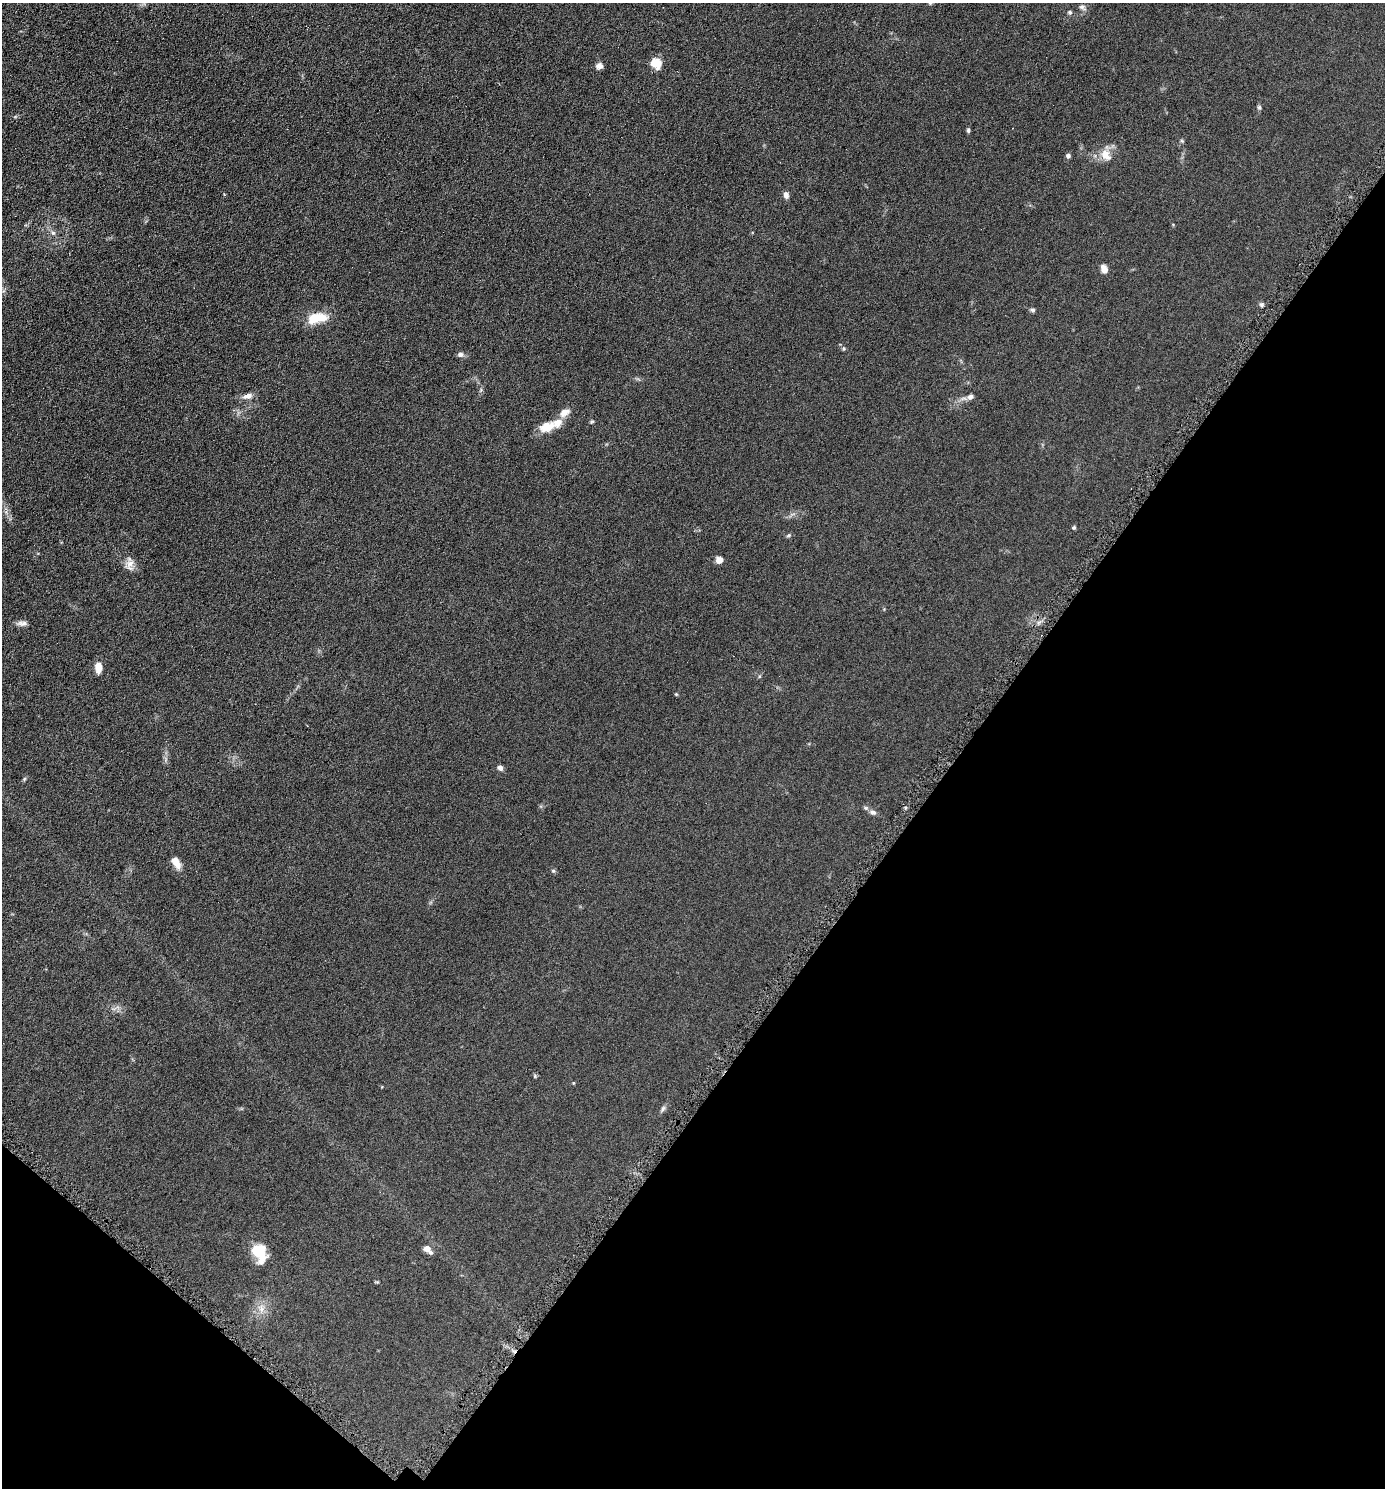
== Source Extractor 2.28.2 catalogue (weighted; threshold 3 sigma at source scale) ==
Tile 15 of 4 x 4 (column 3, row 4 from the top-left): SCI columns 2915-4297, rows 10-1495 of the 5970 x 5964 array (HDU 1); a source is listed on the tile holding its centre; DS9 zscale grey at full resolution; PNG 1387 x 1490 px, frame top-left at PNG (2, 3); no overlay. Shown black and unused: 34% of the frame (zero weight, under 4 of 8 exposures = <1% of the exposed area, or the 3 px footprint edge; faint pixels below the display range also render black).
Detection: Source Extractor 2.28.2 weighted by HDU 2 'WHT'; one run over the whole footprint, this tile lists its part. Background 0.0901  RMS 0.0078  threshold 0.032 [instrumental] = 3 sigma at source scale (4.09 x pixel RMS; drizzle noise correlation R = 1.36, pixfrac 0.8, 0.05/0.05 arcsec/px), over >= 5 px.
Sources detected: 41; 1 cosmic-ray / hot-pixel residue — not listed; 2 inside a brighter listed object's ellipse — not listed separately; the other 38 listed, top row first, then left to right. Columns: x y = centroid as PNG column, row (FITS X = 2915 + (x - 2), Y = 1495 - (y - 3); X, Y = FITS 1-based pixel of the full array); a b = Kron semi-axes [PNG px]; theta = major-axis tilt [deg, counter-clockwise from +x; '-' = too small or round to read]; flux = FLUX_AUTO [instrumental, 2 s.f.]
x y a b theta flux
1082 7 11 7 -26 2.2
1070 12 6 5 - 1.2
655 63 10 9 - 11
599 66 8 7 - 2.8
1259 107 5 5 - 1.1
968 130 6 4 -82 1.1
1182 141 6 4 -18 0.74
1106 155 17 12 -50 8.1
1068 156 5 5 - 1.7
786 195 8 6 -87 3
53 233 6 5 - 1.4
1104 269 10 7 -72 4.2
1261 304 6 6 - 1.3
1033 310 7 5 -27 1.2
318 318 27 12 10 15
844 348 6 5 - 1
460 355 8 6 9 2.4
247 396 15 7 15 3.7
970 397 8 6 22 2.6
565 413 15 9 29 5
592 422 6 4 28 0.79
547 427 22 12 18 11
1074 527 5 4 - 1
789 535 7 4 31 0.95
719 560 8 7 - 4
130 563 15 10 88 5
22 623 13 6 1 2.8
98 667 11 7 -89 6.3
676 694 5 4 - 0.67
500 768 6 5 - 2.6
873 812 9 6 -12 2.3
176 863 13 7 -60 7.2
553 871 5 5 - 0.97
535 1076 6 4 90 0.82
663 1109 9 5 59 1.7
427 1248 6 5 - 5.7
259 1252 20 13 -68 20
261 1308 11 7 -65 4.2